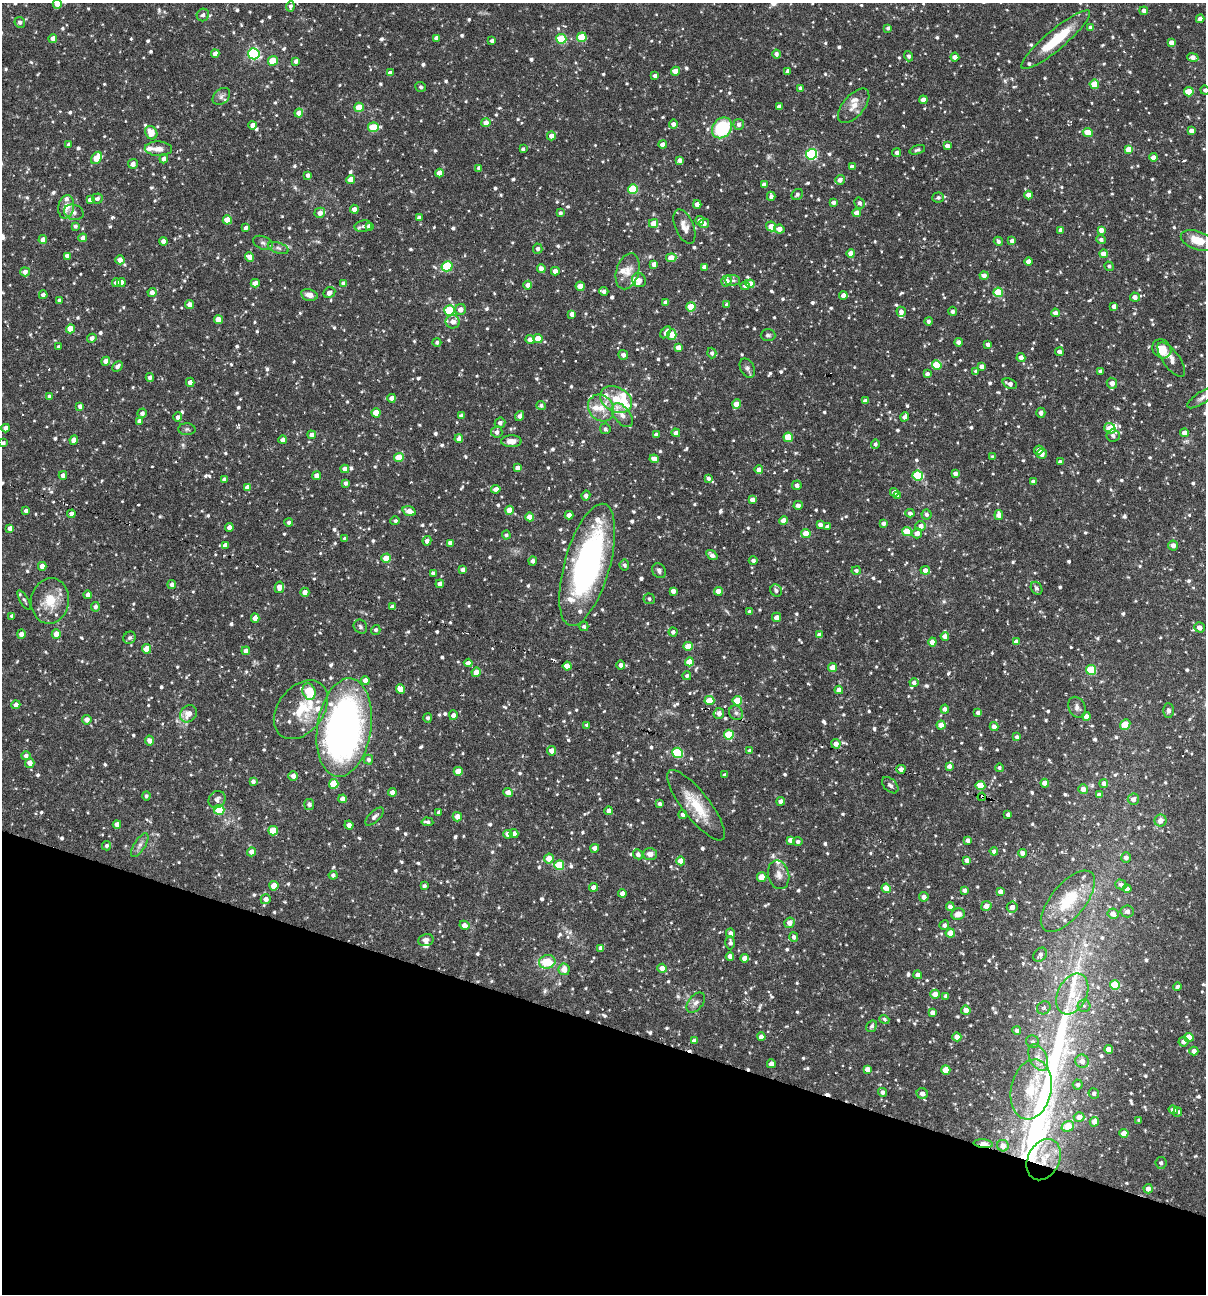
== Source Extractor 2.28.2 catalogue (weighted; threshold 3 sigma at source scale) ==
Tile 15 of 4 x 4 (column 3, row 4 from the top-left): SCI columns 2657-3860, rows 1-1292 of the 5187 x 5168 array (HDU 1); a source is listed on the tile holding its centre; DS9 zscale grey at full resolution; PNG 1208 x 1296 px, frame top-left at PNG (2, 3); each listed source drawn as its Kron ellipse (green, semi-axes under 4 px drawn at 4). Shown black and unused: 21% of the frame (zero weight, under 3 of 6 exposures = <1% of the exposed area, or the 3 px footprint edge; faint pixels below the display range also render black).
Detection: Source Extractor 2.28.2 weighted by HDU 2 'WHT'; one run over the whole footprint, this tile lists its part. Background 0.0752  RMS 0.0048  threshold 0.0198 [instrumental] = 3 sigma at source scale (4.09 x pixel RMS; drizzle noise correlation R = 1.36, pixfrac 0.8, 0.05/0.05 arcsec/px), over >= 5 px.
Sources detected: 1048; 2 too faint to see at this stretch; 8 cosmic-ray / hot-pixel residue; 2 long thin detections or spike segments (spike, bleed or trail) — neither listed nor drawn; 30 inside a brighter listed object's ellipse — not listed separately; of the other 1006, all 500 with FLUX_AUTO >= 0.995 (the completeness limit of this list) listed and drawn (506 fainter detections not listed), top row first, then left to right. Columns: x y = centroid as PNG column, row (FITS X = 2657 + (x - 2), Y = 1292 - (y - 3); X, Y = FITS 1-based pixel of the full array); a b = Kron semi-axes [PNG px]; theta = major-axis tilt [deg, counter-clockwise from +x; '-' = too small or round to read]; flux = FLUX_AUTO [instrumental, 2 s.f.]
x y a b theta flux
57 4 5 4 - 3.7
290 6 5 3 - 1.3
1144 11 4 4 - 2.3
203 15 6 6 - 1.5
1200 19 4 4 - 2.7
20 22 5 5 - 1.1
888 28 4 3 - 1.1
1091 28 4 4 - 2.8
582 37 5 4 - 15
53 38 4 4 - 3
436 38 4 4 - 2.4
561 39 5 5 - 22
1056 40 44 10 40 19
492 41 4 4 - 1.7
1171 42 4 4 - 2.5
215 54 4 4 - 3.1
254 54 5 5 - 58
776 54 4 4 - 1.4
909 56 5 4 - 1
955 57 4 4 - 2.6
1193 57 6 4 -15 2.8
273 61 5 5 - 11
296 61 4 4 - 1.4
675 71 4 4 - 5.1
788 71 4 3 - 1.2
390 73 4 4 - 2.8
655 76 4 4 - 1.4
1094 84 4 4 - 9.7
421 87 5 5 - 1
801 88 4 3 - 1.9
1205 90 5 4 - 1.1
1189 92 5 4 - 11
221 96 10 7 43 1.7
923 100 4 4 - 3.3
854 106 21 10 50 5.2
359 107 4 4 - 11
779 107 4 4 - 2.6
299 113 4 4 - 4.5
486 123 4 4 - 3.5
673 124 4 4 - 1.7
739 124 5 5 - 1.9
253 125 4 4 - 2.6
373 127 5 5 - 16
722 128 11 9 48 29
1191 131 4 4 - 2.2
1088 132 5 4 - 8.7
151 133 7 5 -55 6.1
551 136 4 4 - 2.5
69 144 4 4 - 1.1
663 145 4 4 - 3.2
947 146 4 4 - 2
158 149 14 7 -2 3.1
523 149 3 3 - 1
917 150 8 4 17 1.1
1129 150 4 4 - 7.6
897 153 4 4 - 1.5
812 154 5 5 - 54
1153 157 4 4 - 2.6
97 158 7 5 56 8.4
164 159 4 4 - 2.3
680 160 4 4 - 1.9
133 164 5 4 - 2.3
852 167 4 4 - 2.8
479 168 4 4 - 1.7
439 173 4 4 - 3.9
308 175 4 4 - 1.5
351 180 4 4 - 7
840 180 5 4 - 2.3
764 184 4 4 - 1.7
633 189 5 5 - 22
797 194 6 5 - 1.2
1029 195 4 4 - 3.9
771 196 4 4 - 1.7
938 197 6 5 - 1.1
97 198 5 5 - 1.7
90 200 4 4 - 2.6
833 202 4 4 - 1.7
859 203 5 5 - 1.6
697 204 4 4 - 2.7
66 207 12 8 80 5.6
354 209 4 4 - 2.1
74 212 10 7 -20 1.9
320 213 5 5 - 2.8
560 213 4 3 - 1.1
857 213 4 4 - 3.6
419 218 4 4 - 1.8
227 220 4 4 - 8.5
700 221 4 4 - 3.1
653 223 4 4 - 5.8
704 223 5 4 - 1.7
75 226 4 4 - 1.1
363 226 8 5 10 1.5
369 226 4 4 - 1.8
684 226 18 9 -67 3.7
771 226 5 4 - 5.4
246 227 4 4 - 1.3
779 229 5 4 - 3.5
1061 230 4 4 - 3
1101 230 4 4 - 2.8
83 238 4 4 - 2.6
43 240 4 4 - 2.9
1101 240 5 4 - 1.3
1197 240 17 9 -19 7.6
163 241 4 4 - 2.6
998 241 5 4 - 1.4
1012 241 4 4 - 1.9
263 243 10 6 -23 1.5
278 248 11 5 -18 1.6
538 249 5 5 - 1.3
851 253 4 4 - 3.4
1103 254 4 4 - 4.3
67 256 4 4 - 2
250 257 5 4 - 3.7
671 258 5 4 - 6.5
120 260 4 4 - 3.4
1029 262 4 4 - 4
654 264 4 4 - 2.4
447 266 5 5 - 26
1109 266 5 4 - 1
705 267 4 4 - 3
541 269 4 4 - 3
555 271 4 4 - 3.1
628 271 18 11 74 4.8
25 272 5 4 - 2.6
984 275 4 4 - 2.6
639 280 7 6 - 1.6
733 280 7 5 -2 1.2
726 281 5 5 - 3
121 282 4 4 - 2.3
116 283 4 4 - 2.9
255 283 4 4 - 3.1
344 283 4 4 - 2.4
750 284 4 4 - 6.4
528 285 4 4 - 2.6
580 286 4 4 - 5.9
745 286 4 4 - 1.1
604 291 4 4 - 1.9
152 292 4 4 - 2.4
998 292 5 4 - 15
329 293 6 5 - 2.6
43 295 4 4 - 1.5
309 295 8 5 -12 2.9
843 295 4 4 - 2.5
1135 297 5 4 - 2.7
59 300 4 3 - 1.1
666 302 4 4 - 3
190 304 4 4 - 2.8
727 305 4 4 - 1.6
1114 306 4 4 - 2.6
691 307 4 4 - 11
460 309 5 5 - 3.1
449 311 5 5 - 25
952 311 4 4 - 1.4
901 312 5 4 - 2.2
1055 313 4 4 - 2.4
572 314 4 4 - 2.4
218 320 4 4 - 5.5
928 321 4 4 - 1.4
453 322 7 6 - 2.3
70 329 4 4 - 7
666 332 7 3 59 1.4
672 334 5 4 - 8.4
768 335 7 6 - 1.1
92 338 4 4 - 2.5
530 339 4 4 - 2.7
538 339 4 4 - 7.2
437 342 4 4 - 1
959 342 4 4 - 2.4
988 344 4 3 - 1.7
58 347 3 3 - 1.1
678 347 4 4 - 2.9
1162 349 10 8 -45 7.1
1059 352 4 3 - 1.7
712 353 5 4 - 1.2
623 355 5 4 - 1.5
1021 357 4 4 - 2.9
1171 360 20 8 -54 3.7
106 361 4 4 - 3.8
937 365 5 4 - 15
117 366 6 4 46 1.8
982 366 4 4 - 2.8
747 368 10 6 -63 1.6
976 371 4 3 - 1.2
1100 371 3 3 - 1
927 374 4 4 - 1.6
150 377 4 4 - 1.6
190 382 4 4 - 2.9
1112 383 5 5 - 3.2
1010 384 7 5 -22 2.3
50 396 4 4 - 2.2
392 398 4 4 - 3
1202 398 17 6 34 2.2
616 400 17 12 -29 8.7
865 401 4 4 - 2
737 404 5 4 - 6
80 406 4 4 - 1.6
541 406 5 4 - 1.2
601 408 14 12 -51 6.1
142 413 5 4 - 1.5
376 413 4 4 - 8.3
1041 413 5 4 - 1.5
622 415 14 8 -53 2.9
461 416 4 4 - 1.8
520 416 5 4 - 1.8
178 417 5 4 - 1.8
905 417 5 4 - 2.9
140 421 4 4 - 2.8
500 423 5 5 - 1.7
6 428 4 4 - 2.6
1110 428 6 5 - 8.1
187 429 8 6 -2 1.1
605 429 5 5 - 1.1
497 432 5 5 - 2.1
676 433 4 4 - 2.4
1185 433 4 4 - 4
312 435 4 4 - 2.3
656 435 4 4 - 1.5
1113 436 6 6 - 1.5
788 437 5 4 - 14
459 439 4 4 - 2.9
74 440 5 4 - 3.7
283 440 4 4 - 2.8
511 441 10 6 0 3.4
3 443 4 4 - 1.4
875 444 5 4 - 1
1039 450 4 4 - 3
1042 454 5 5 - 2.9
399 457 5 4 - 11
993 457 4 3 - 1.1
654 459 5 4 - 3.2
1060 462 4 3 - 1.1
517 468 4 4 - 2.5
345 469 4 4 - 3.2
759 470 4 4 - 2.8
955 473 4 4 - 1.6
63 475 4 4 - 2.1
918 475 5 5 - 26
317 476 4 4 - 3.2
708 478 4 4 - 1.3
224 480 4 4 - 1.9
1034 482 4 4 - 2.4
346 483 4 3 - 1.3
797 485 5 5 - 1.5
247 487 4 4 - 3.3
496 489 4 4 - 2.6
894 492 4 4 - 2.7
586 496 5 4 - 1.6
898 496 4 4 - 2.5
752 500 4 4 - 2.4
798 505 5 4 - 1.9
509 510 4 4 - 6.3
26 511 4 3 - 1.3
409 511 6 4 -19 3.7
910 513 4 4 - 1.6
71 514 4 4 - 2.5
927 514 5 5 - 1.2
569 515 4 4 - 2
999 515 5 4 - 4
530 517 4 4 - 5.6
395 521 5 4 - 1.1
784 521 4 4 - 4
289 522 4 4 - 1.3
883 523 4 4 - 1.5
820 525 4 4 - 1.9
827 526 4 4 - 1.8
921 526 5 5 - 2.5
229 527 4 4 - 2.7
10 528 4 4 - 2.5
907 532 5 4 - 16
806 533 4 4 - 6.5
917 533 5 5 - 3.2
506 535 4 4 - 1
345 539 4 3 - 1.1
427 541 4 4 - 2.3
450 543 4 4 - 2.9
225 545 4 4 - 3.1
1173 545 5 5 - 2.6
712 555 6 4 -36 1.8
386 558 4 4 - 7.2
753 560 4 4 - 1.4
533 561 4 4 - 1.5
587 565 63 22 74 130
624 565 5 5 - 1.1
42 566 4 4 - 3.5
463 570 4 4 - 2.2
856 570 4 4 - 1.1
925 570 5 4 - 2.7
659 571 8 6 -56 1.5
433 573 4 4 - 1
172 584 4 4 - 1.8
440 584 4 4 - 2.4
279 587 6 4 78 3.6
1036 588 7 5 -57 1.3
776 590 6 5 - 1.3
673 591 4 4 - 2.4
718 591 4 4 - 5.1
305 592 4 4 - 2.7
88 595 4 4 - 2.7
649 599 6 5 - 1.1
24 600 11 4 -58 1
50 601 23 19 81 11
95 607 5 4 - 1.6
392 607 4 3 - 1.9
750 612 4 3 - 1.4
12 616 4 3 - 1.2
776 617 4 4 - 3
255 618 4 4 - 3.3
584 626 4 4 - 1.1
360 627 7 6 - 1.1
1199 627 5 5 - 2.9
376 630 5 4 - 1.2
673 632 4 4 - 1.5
21 634 4 4 - 2.6
56 634 5 4 - 4.7
819 635 4 4 - 2.6
945 636 4 4 - 3.2
130 638 6 5 - 1.2
932 642 4 4 - 3.8
1016 642 4 4 - 2.6
688 646 5 4 - 6.9
147 649 4 4 - 7.5
246 651 4 4 - 2.3
689 662 4 4 - 8.9
468 663 4 4 - 2.5
621 665 4 4 - 1.9
567 666 4 4 - 6.9
833 668 4 4 - 6.2
1091 670 5 5 - 22
476 672 5 4 - 4.9
687 676 4 4 - 0.99
365 680 4 4 - 2.6
914 683 4 4 - 1.6
400 689 5 4 - 7.4
839 690 4 4 - 2.8
309 692 8 6 -71 21
709 701 5 4 - 9.2
737 701 5 4 - 11
16 705 4 4 - 2.5
1077 707 11 8 -66 2.1
945 709 4 4 - 2.4
301 710 33 22 52 16
1168 710 7 5 -88 1.3
719 713 5 5 - 3.4
736 713 7 6 - 1.4
978 713 4 3 - 1.5
188 714 9 7 46 4.5
453 715 5 4 - 2.3
1086 716 4 4 - 2.7
428 718 5 4 - 1.2
87 720 5 5 - 2.6
587 725 4 4 - 1.3
941 725 4 4 - 5.7
1125 725 5 5 - 11
344 727 50 27 81 230
994 727 4 4 - 2.7
729 735 5 5 - 19
1017 737 4 3 - 1.3
150 741 5 4 - 2.4
836 744 5 4 - 2.6
551 751 5 4 - 2.9
750 751 4 4 - 2.2
678 753 5 5 - 30
26 756 5 4 - 1.5
368 760 5 4 - 1.4
30 763 5 4 - 3.3
949 766 4 4 - 1.9
999 768 4 4 - 1
901 769 4 4 - 2.4
458 771 4 4 - 6.1
724 775 4 3 - 1.1
293 776 5 4 - 2.8
253 781 4 4 - 1.6
1045 783 4 4 - 3.8
1104 783 4 4 - 2.4
334 784 5 4 - 16
890 785 10 6 -44 1.5
980 785 5 4 - 11
1083 789 5 4 - 3
392 792 4 4 - 2.6
508 792 5 4 - 3.3
1099 795 4 4 - 2.4
146 796 4 4 - 1
982 797 4 3 - 16
342 799 4 4 - 3
1133 799 6 5 - 2.2
217 800 9 8 - 2.3
781 801 4 4 - 2.7
309 804 5 5 - 1.5
660 804 4 3 - 1.3
696 805 43 13 -52 15
219 810 5 5 - 16
609 811 4 4 - 2.8
439 812 4 3 - 1.1
683 814 4 4 - 2.1
1008 814 4 4 - 1.7
374 817 12 5 43 1.4
457 817 5 4 - 4.3
1161 821 6 6 - 3.5
427 822 6 4 -6 1.5
117 824 4 4 - 3
349 825 4 4 - 2.6
273 831 5 4 - 10
514 833 4 4 - 2.3
508 834 5 4 - 2.5
790 840 4 4 - 2.6
968 840 4 4 - 1.7
798 841 4 4 - 1.3
140 845 14 5 58 2.1
106 846 5 4 - 1.1
595 848 4 4 - 2.7
994 851 4 4 - 1.4
251 852 4 4 - 2.9
1023 853 4 4 - 2.6
638 854 5 5 - 1.6
650 854 7 6 - 2.5
1126 858 5 4 - 2.2
549 859 5 5 - 5.6
967 860 4 4 - 2.5
681 861 4 4 - 5.7
559 865 5 5 - 17
333 875 4 4 - 1.3
779 875 14 10 -77 3.3
762 877 5 4 - 9.1
1121 884 5 5 - 1.5
274 886 5 4 - 7.7
424 886 4 4 - 1.3
593 887 4 4 - 2.7
886 888 5 4 - 5.9
1127 889 4 4 - 2.3
964 890 4 4 - 1.7
1000 891 4 4 - 2.2
622 893 4 4 - 2.4
924 897 5 4 - 2.4
266 899 5 5 - 2.2
1068 901 37 17 51 22
986 906 5 5 - 3.2
950 907 4 4 - 2.4
1012 907 5 5 - 2.6
1127 911 6 6 - 1.6
958 914 7 5 11 3.7
1113 914 5 5 - 3.8
790 923 5 5 - 3.7
464 925 5 4 - 2.7
944 925 5 5 - 1.5
730 933 5 4 - 2.4
950 933 4 4 - 5.8
794 937 5 4 - 1.6
426 940 7 6 - 2.1
730 943 6 5 - 1.5
601 948 4 4 - 2.4
1040 955 8 6 52 2
730 956 4 4 - 2.5
745 958 4 4 - 3.7
547 962 8 6 13 13
662 968 5 4 - 4.1
564 969 6 5 - 4.3
918 975 4 4 - 2.4
1115 985 5 5 - 20
1177 987 4 3 - 1.1
935 994 4 4 - 5.4
1072 994 22 14 64 12
946 996 4 4 - 1.7
696 1003 12 7 51 1.9
1084 1006 6 6 - 1.1
1044 1008 7 6 - 1.2
966 1010 5 4 - 2.8
932 1013 4 4 - 2.2
884 1019 5 4 - 1.2
872 1026 6 5 - 1.2
1017 1030 4 4 - 1.4
761 1037 4 4 - 2.6
957 1037 4 4 - 3.3
1189 1037 4 4 - 8.6
694 1041 4 4 - 2.5
1033 1042 7 6 - 1.2
1183 1042 5 5 - 1.8
1109 1049 4 4 - 3.7
1194 1051 4 4 - 2.2
1038 1058 14 8 -64 3.7
1082 1061 7 6 - 3.4
771 1064 4 4 - 3.4
867 1069 4 4 - 3.9
946 1070 4 4 - 8.3
1078 1085 5 5 - 1.4
1031 1089 30 20 78 17
883 1092 4 4 - 1.7
1094 1093 5 5 - 1.3
922 1094 6 5 - 2.6
1173 1110 5 4 - 4.1
1178 1112 5 4 - 1.1
1079 1117 5 5 - 3.9
1139 1120 4 3 - 1
1094 1122 5 4 - 3.2
1068 1126 6 5 - 9.1
1124 1133 4 4 - 5.1
983 1144 9 4 -6 12
1003 1146 6 5 - 3.3
1044 1160 22 15 63 13
1161 1163 6 5 - 1.6
1148 1189 4 4 - 2.7
Overlapping masked pixels (flux is a lower limit): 3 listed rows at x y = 982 797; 983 1144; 1044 1160
Isophote crosses this tile's border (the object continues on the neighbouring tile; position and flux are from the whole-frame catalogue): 4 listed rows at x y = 57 4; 1205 90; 1202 398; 3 443